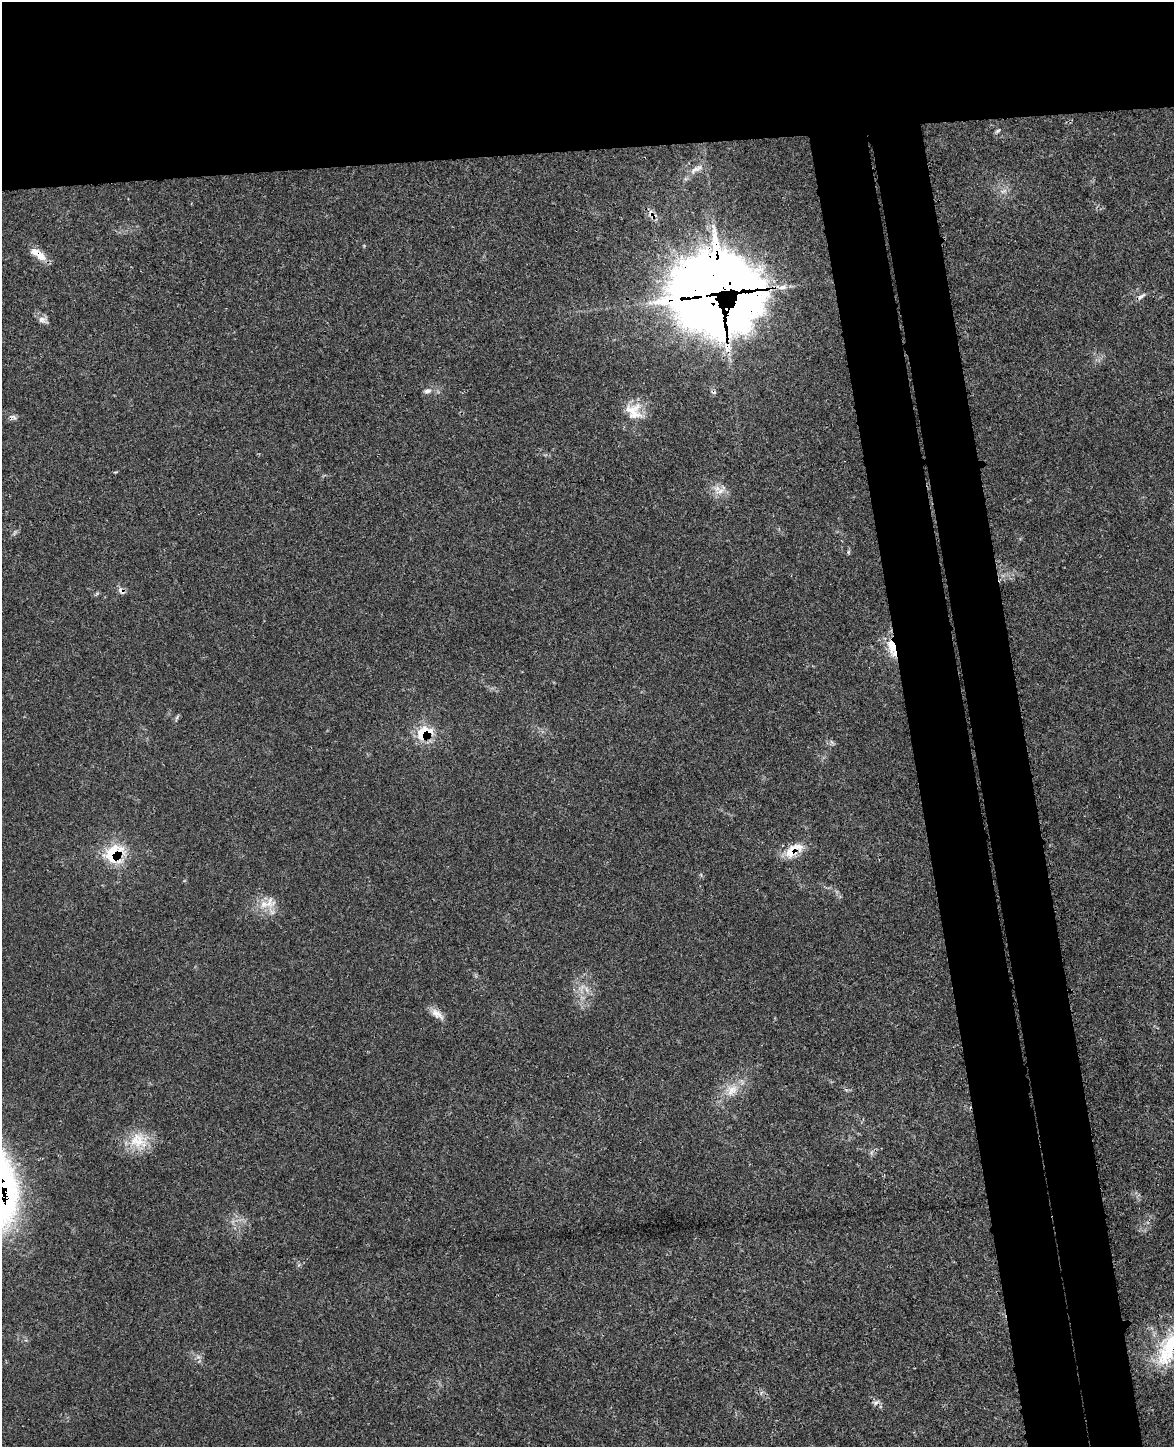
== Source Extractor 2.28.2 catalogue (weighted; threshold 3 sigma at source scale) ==
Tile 2 of 4 x 3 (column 2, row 1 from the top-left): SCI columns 1221-2392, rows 3036-4480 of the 4800 x 4732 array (HDU 1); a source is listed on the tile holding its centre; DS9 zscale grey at full resolution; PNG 1176 x 1449 px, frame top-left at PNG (2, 2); no overlay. Shown black and unused: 19% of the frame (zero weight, under 3 of 4 exposures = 6% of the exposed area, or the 3 px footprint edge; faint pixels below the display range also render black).
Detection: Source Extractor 2.28.2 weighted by HDU 2 'WHT'; one run over the whole footprint, this tile lists its part. Background 0.0423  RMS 0.0029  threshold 0.0131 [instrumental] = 3 sigma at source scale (4.5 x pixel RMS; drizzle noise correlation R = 1.50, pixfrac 1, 0.05/0.05 arcsec/px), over >= 5 px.
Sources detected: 34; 2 inside a brighter object's white glare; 2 cosmic-ray / hot-pixel residue — not listed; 4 inside a brighter listed object's ellipse — not listed separately; the other 26 listed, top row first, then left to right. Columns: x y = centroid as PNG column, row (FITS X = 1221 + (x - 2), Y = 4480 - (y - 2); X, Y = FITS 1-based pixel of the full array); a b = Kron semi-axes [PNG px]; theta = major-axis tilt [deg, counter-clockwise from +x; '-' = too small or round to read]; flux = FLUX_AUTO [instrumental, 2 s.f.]
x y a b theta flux
998 131 8 4 37 0.54
696 169 21 6 28 2.1
1003 191 11 5 26 1.1
41 256 14 10 -41 3.4
720 287 66 48 24 620
782 287 12 6 7 1.8
1141 296 13 5 33 1.1
43 320 15 8 -25 1.6
427 391 12 6 6 1.1
634 411 25 21 -53 6.9
13 417 12 5 -28 0.85
720 491 10 7 17 1.9
848 552 6 4 90 0.42
121 591 12 6 -50 1.1
892 646 22 11 -80 5.6
177 717 7 4 72 0.47
423 733 20 16 63 7.8
790 852 22 15 26 5.1
114 853 26 23 41 13
264 904 13 11 19 3.9
586 989 9 4 -71 0.78
437 1014 19 9 -36 2.4
732 1090 20 12 46 4.8
138 1141 25 20 -34 8.1
1169 1348 55 27 60 24
875 1403 7 5 46 0.74
Overlapping masked pixels (flux is a lower limit): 8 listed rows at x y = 41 256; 720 287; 121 591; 892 646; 423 733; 790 852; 114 853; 1169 1348
Isophote crosses this tile's border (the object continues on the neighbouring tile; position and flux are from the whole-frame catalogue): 1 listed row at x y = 1169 1348